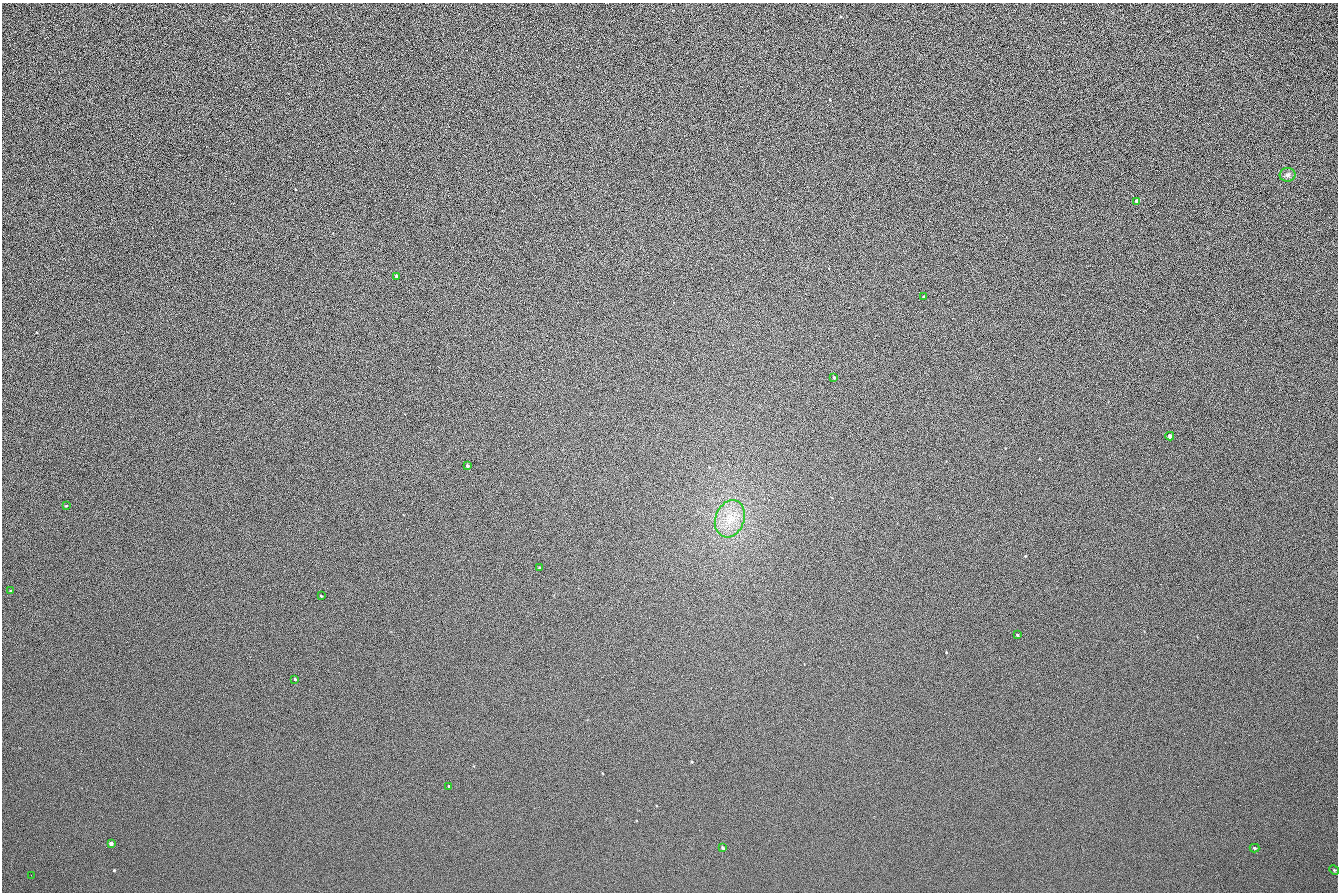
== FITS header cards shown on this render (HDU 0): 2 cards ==
NAXIS1  =                 1336 / length of data axis 1
NAXIS2  =                  890 / length of data axis 2

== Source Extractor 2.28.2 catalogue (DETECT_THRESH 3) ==
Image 1336 x 890 px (HDU 0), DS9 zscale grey, 1 PNG px = 1 image px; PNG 1340 x 894 px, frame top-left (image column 1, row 890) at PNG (2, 3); each listed source drawn as its Kron ellipse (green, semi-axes under 4 px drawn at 4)
Background 143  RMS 21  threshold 64.2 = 3 sigma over >= 5 px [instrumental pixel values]
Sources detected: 20; all 20 listed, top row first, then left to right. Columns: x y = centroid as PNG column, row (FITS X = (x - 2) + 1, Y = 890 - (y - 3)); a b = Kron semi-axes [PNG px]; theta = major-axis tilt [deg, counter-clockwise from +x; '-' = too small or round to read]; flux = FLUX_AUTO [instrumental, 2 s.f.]
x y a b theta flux
1288 175 8 7 - 4500
1137 201 4 4 - 6000
397 276 4 3 - 3900
924 297 3 3 - 1900
834 377 3 3 - 1200
1170 436 4 3 - 6900
467 466 4 4 - 2600
66 506 4 2 - 960
730 519 19 14 68 30000
539 567 3 2 - 1400
11 591 4 3 - 990
321 596 3 2 - 1100
1017 635 3 2 - 1300
295 679 3 3 - 1900
449 786 3 2 - 1300
111 844 4 3 - 4600
723 848 4 3 - 2200
1254 848 5 4 - 1700
1334 870 5 4 - 1600
31 875 2 2 - 770